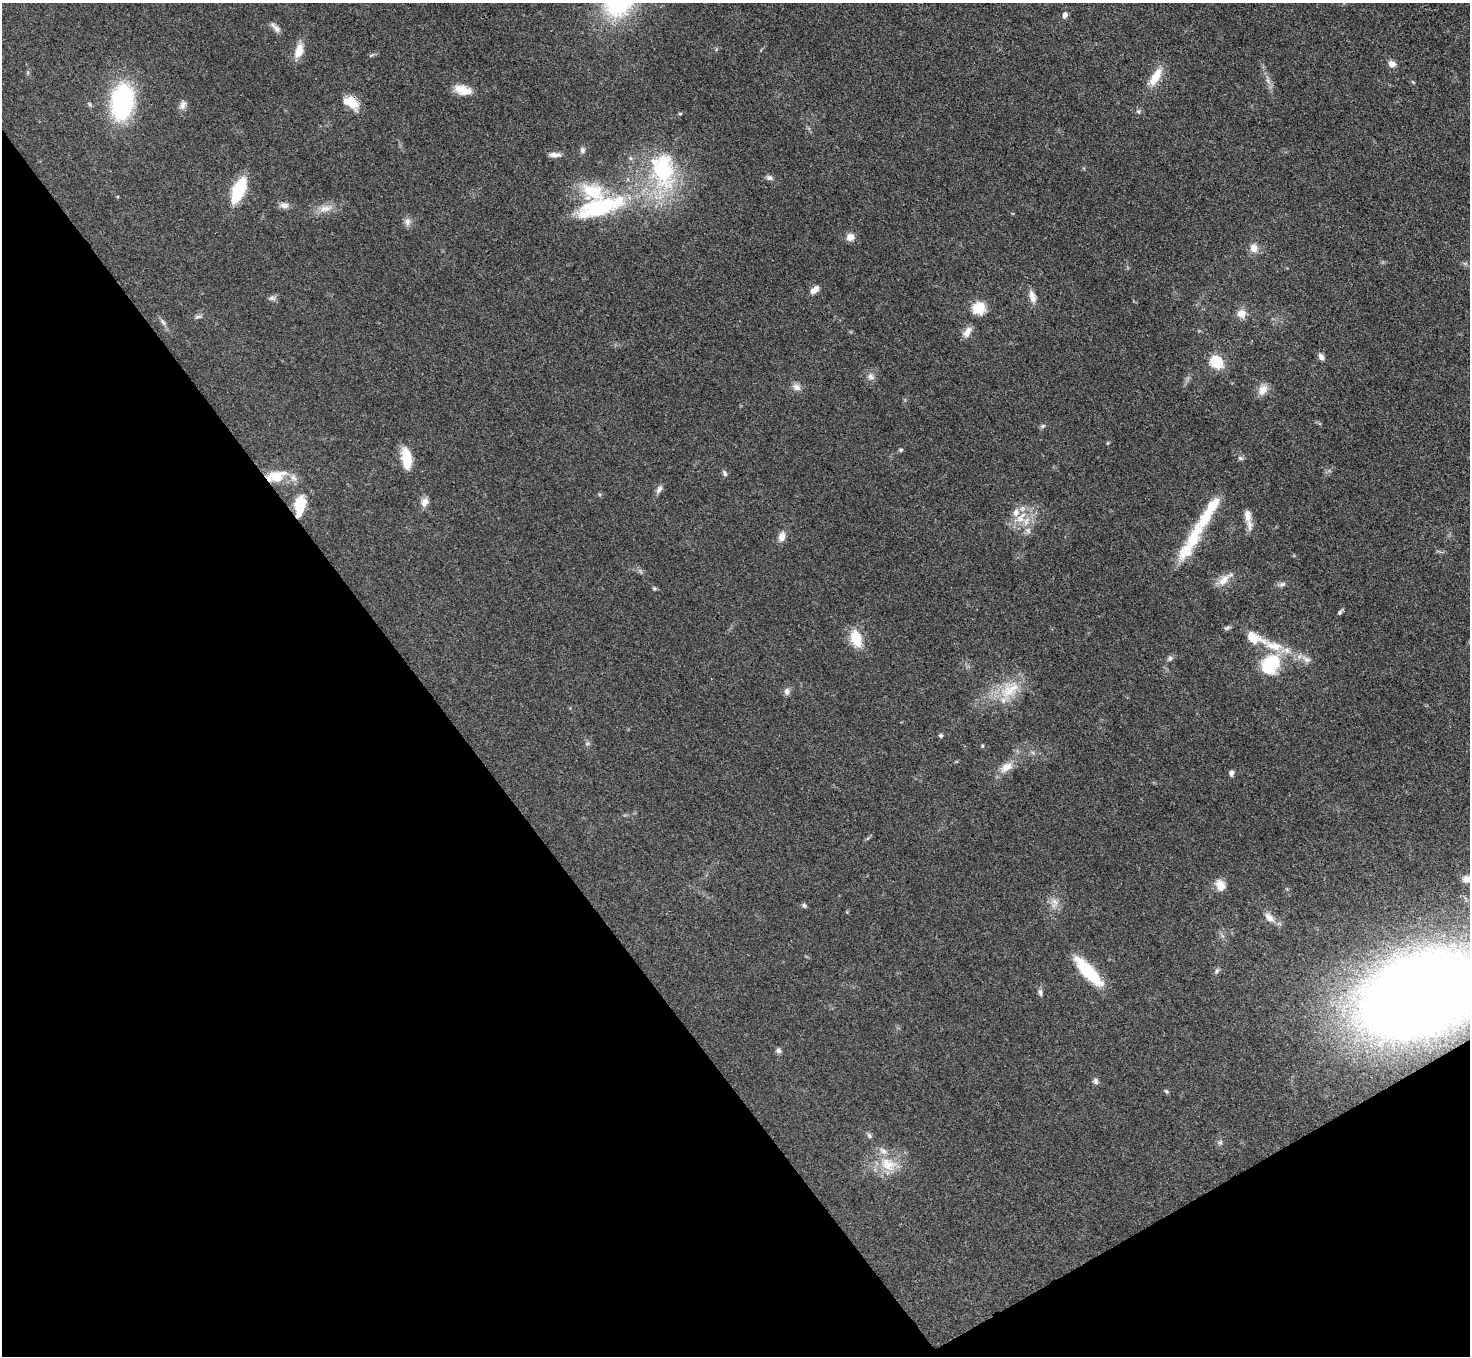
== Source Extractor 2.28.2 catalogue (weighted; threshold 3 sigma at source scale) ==
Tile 14 of 4 x 4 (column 2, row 4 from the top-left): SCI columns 1471-2938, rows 297-1650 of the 5877 x 5870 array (HDU 1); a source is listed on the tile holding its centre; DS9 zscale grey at full resolution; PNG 1472 x 1358 px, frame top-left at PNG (2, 3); no overlay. Shown black and unused: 33% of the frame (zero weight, under 3 of 4 exposures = <1% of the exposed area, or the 3 px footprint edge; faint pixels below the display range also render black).
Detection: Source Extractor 2.28.2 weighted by HDU 2 'WHT'; one run over the whole footprint, this tile lists its part. Background 0.0533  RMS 0.005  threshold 0.0226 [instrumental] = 3 sigma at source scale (4.5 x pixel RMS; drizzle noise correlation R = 1.50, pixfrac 1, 0.05/0.05 arcsec/px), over >= 5 px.
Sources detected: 97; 1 inside a brighter object's white glare — not listed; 10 inside a brighter listed object's ellipse — not listed separately; the other 86 listed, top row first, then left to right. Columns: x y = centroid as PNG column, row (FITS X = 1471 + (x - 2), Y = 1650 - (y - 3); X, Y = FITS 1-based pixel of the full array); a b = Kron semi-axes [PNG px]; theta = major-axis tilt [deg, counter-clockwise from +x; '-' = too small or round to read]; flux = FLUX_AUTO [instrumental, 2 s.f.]
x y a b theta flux
1065 15 7 6 - 2
277 29 12 8 -49 2.5
299 51 17 9 72 7.6
371 55 6 4 19 0.69
1392 64 8 7 - 3.3
1155 77 28 10 58 8.9
1268 80 10 5 -69 2
1413 82 7 3 -45 0.5
463 90 21 11 -16 7.4
122 102 26 16 83 82
351 102 17 10 -33 11
183 105 13 8 65 2.5
1138 111 6 5 - 0.97
680 114 5 4 - 0.64
582 150 9 7 -88 1.5
555 155 14 6 -2 2.7
663 168 58 34 -88 57
769 177 9 6 -13 1.7
238 190 21 9 67 36
284 205 11 8 2 2.8
599 207 75 26 16 60
325 208 21 9 11 5.4
407 221 11 8 80 2.4
850 237 9 8 - 3.8
1254 248 11 9 -72 4.4
815 290 12 7 39 3.2
1032 297 18 7 -74 3.7
272 298 11 6 0 1.6
978 308 13 12 - 11
1241 313 11 10 - 4.5
198 316 11 4 1 1.2
163 322 10 5 -60 1.5
967 332 15 8 55 3.6
1321 357 9 6 -63 2
1216 362 6 6 - 52
871 377 11 9 -58 2.6
797 387 11 8 -22 2.8
1263 390 15 10 53 4.6
1043 426 7 5 22 0.98
1108 443 5 3 - 0.52
901 450 6 5 - 0.82
1240 458 8 5 -26 1.1
407 459 24 10 -81 12
725 473 8 5 -64 1.2
277 476 25 15 23 11
659 489 11 6 60 2.1
425 502 12 9 66 3.1
300 506 23 11 81 13
1022 508 8 8 - 2.6
1247 516 20 10 -83 5
1020 519 11 10 - 5.1
1028 530 9 8 - 2.2
782 537 12 8 74 3.6
1193 538 40 16 68 18
1224 580 22 9 44 5.2
1282 584 10 6 15 1.5
654 588 5 5 - 0.71
1340 612 7 4 51 1
1227 628 8 5 21 1
856 638 18 11 -70 13
1253 638 20 10 -22 10
1170 658 8 6 41 1.3
1306 659 15 7 -31 3.2
1271 664 25 22 24 25
1009 690 36 20 37 18
787 691 9 7 84 2.1
941 736 5 5 - 0.9
587 744 6 4 19 0.76
982 746 4 4 - 0.57
1006 767 21 11 34 6.2
1231 773 6 5 - 1.7
1467 879 13 8 5 4.3
1220 885 13 10 -60 5.4
1055 902 13 8 -50 3.6
804 905 6 5 - 1
1269 917 14 9 -43 4.3
1088 971 39 12 -47 25
1217 971 7 5 39 1.1
1040 992 11 5 -82 1.4
1421 995 72 44 22 1400
778 1050 7 6 - 1.4
1096 1081 8 7 - 1.5
1166 1091 7 4 -37 0.73
869 1135 8 6 -58 1.1
1220 1142 7 7 - 1.2
888 1164 24 18 -22 14
Overlapping masked pixels (flux is a lower limit): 5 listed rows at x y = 122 102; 351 102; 277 476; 300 506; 1421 995
Isophote crosses this tile's border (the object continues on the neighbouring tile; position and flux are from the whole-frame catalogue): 2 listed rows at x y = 1467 879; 1421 995